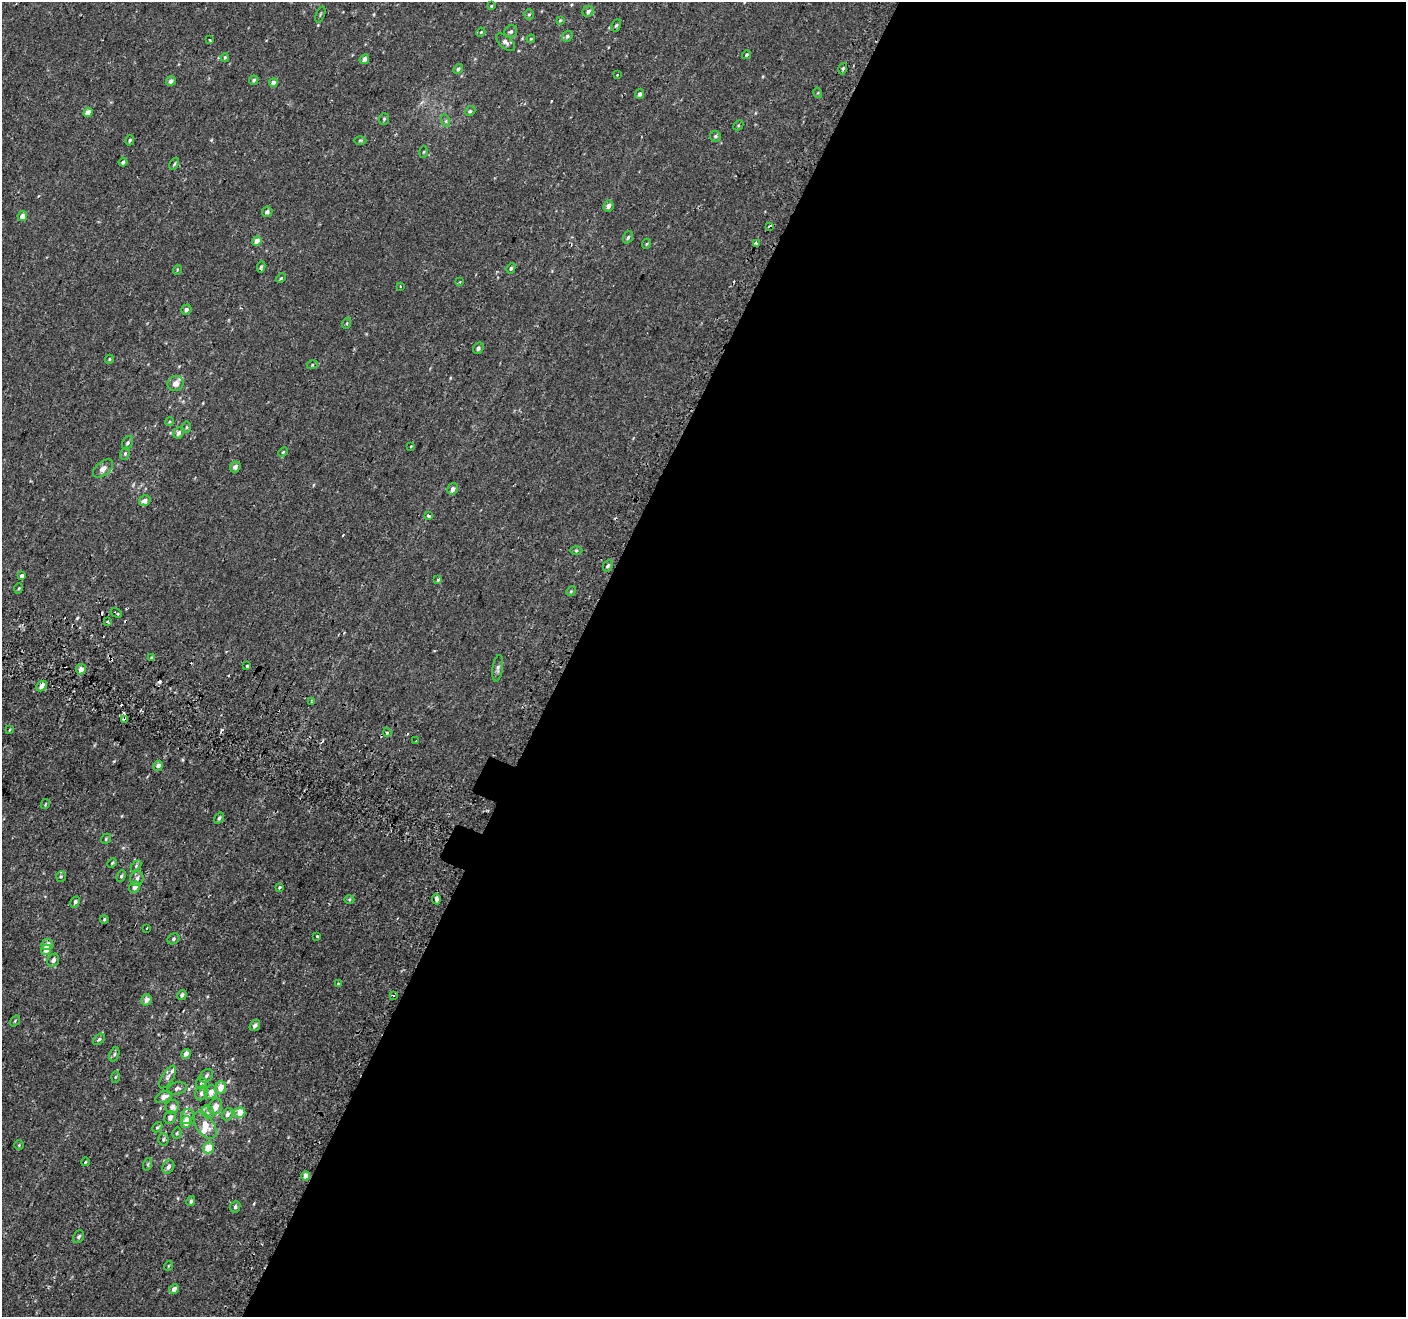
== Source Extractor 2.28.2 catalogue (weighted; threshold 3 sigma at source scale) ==
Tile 12 of 4 x 4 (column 4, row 3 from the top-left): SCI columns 4257-5660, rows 1643-2957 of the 5715 x 5843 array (HDU 1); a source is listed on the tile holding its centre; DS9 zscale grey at full resolution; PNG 1408 x 1319 px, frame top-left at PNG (2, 2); each listed source drawn as its Kron ellipse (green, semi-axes under 4 px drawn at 4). Shown black and unused: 60% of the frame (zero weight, under 2 of 3 exposures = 3% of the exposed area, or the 3 px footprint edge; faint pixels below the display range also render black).
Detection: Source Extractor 2.28.2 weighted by HDU 2 'WHT'; one run over the whole footprint, this tile lists its part. Background 1.28e-04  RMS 0.0031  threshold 0.0139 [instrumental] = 3 sigma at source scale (4.5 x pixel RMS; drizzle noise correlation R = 1.50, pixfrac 1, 0.0396/0.0396 arcsec/px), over >= 5 px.
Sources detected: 163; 13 cosmic-ray / hot-pixel residue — neither listed nor drawn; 4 inside a brighter listed object's ellipse — not listed separately; the other 146 listed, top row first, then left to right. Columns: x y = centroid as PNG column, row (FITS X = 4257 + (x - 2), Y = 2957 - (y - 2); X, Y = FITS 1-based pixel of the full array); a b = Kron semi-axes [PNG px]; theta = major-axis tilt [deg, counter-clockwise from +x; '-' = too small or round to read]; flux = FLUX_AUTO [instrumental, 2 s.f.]
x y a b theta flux
491 6 4 3 - 0.27
588 12 6 5 - 0.91
320 14 8 3 69 0.33
529 15 5 4 - 0.4
560 20 4 4 - 0.29
616 25 6 4 61 0.45
511 31 7 6 - 0.65
481 32 5 3 - 0.26
567 36 6 5 - 0.58
531 39 4 3 - 0.26
210 40 4 3 - 0.65
506 42 11 6 -41 1
747 55 4 4 - 0.41
225 57 4 3 - 0.4
364 59 5 4 - 1.5
458 69 5 4 - 0.68
843 69 6 3 71 0.45
617 75 3 3 - 0.6
254 80 5 4 - 0.49
171 81 5 4 - 1.3
273 83 4 4 - 1.5
818 93 5 3 - 0.27
640 94 5 4 - 0.85
470 111 5 4 - 0.44
88 112 5 4 - 1.8
384 119 6 5 - 0.46
446 121 6 4 -73 0.48
738 125 5 3 - 0.32
715 136 5 5 - 0.55
130 140 5 4 - 0.43
360 140 6 4 1 0.35
424 152 6 4 87 0.33
123 162 4 3 - 0.65
174 164 6 4 61 0.45
608 206 5 5 - 1
267 212 5 5 - 0.96
22 216 5 4 - 1.7
770 227 3 3 - 0.7
628 237 6 4 69 0.53
257 241 5 4 - 2.6
756 243 4 3 - 1.2
646 244 5 3 - 0.3
261 267 5 3 - 0.4
511 268 5 4 - 0.5
177 270 5 3 - 0.3
281 278 5 3 - 0.32
460 282 3 2 - 0.32
400 287 3 3 - 0.66
186 310 5 5 - 0.98
347 323 6 3 72 0.27
478 348 6 5 - 0.83
109 359 4 4 - 0.36
312 365 5 3 - 0.32
176 383 8 7 - 1.9
169 422 4 3 - 0.29
186 427 6 4 89 0.37
178 433 6 5 - 1
127 443 7 5 58 0.71
411 446 3 3 - 1.4
283 452 5 3 - 0.31
125 453 6 4 63 0.48
235 467 5 5 - 1.2
103 468 11 7 37 1.5
453 489 6 5 - 1.1
145 501 6 5 - 1.4
429 516 4 4 - 0.91
576 550 6 4 0 0.39
608 566 6 4 67 0.53
21 576 3 3 - 11
438 580 4 3 - 1.3
19 588 5 3 - 0.29
571 591 5 4 - 0.32
116 613 6 3 -30 1.1
107 621 3 3 - 0.45
152 657 3 3 - 1.7
247 666 3 3 - 3.5
498 668 13 5 82 0.91
81 669 5 5 - 1.8
42 686 6 4 45 1.7
311 702 3 2 - 0.24
124 719 4 3 - 4.9
9 730 4 2 - 0.22
387 732 4 3 - 0.6
416 741 3 2 - 0.29
158 766 5 4 - 1.3
45 804 5 3 - 0.28
219 818 6 4 55 0.63
106 839 5 4 - 0.34
112 863 5 3 - 0.28
136 866 6 4 47 0.44
61 876 5 5 - 0.44
121 876 6 4 68 0.5
137 878 7 6 - 1.1
135 887 6 5 - 1.6
280 888 3 3 - 1.2
436 899 5 3 - 2.6
349 900 5 3 - 0.29
75 902 6 4 63 0.66
104 919 4 3 - 0.38
147 928 3 2 - 0.39
317 936 4 3 - 3.2
173 939 6 5 - 0.58
47 945 6 5 - 2.1
46 950 5 5 - 3.2
53 960 7 5 59 0.97
338 984 4 3 - 0.38
182 995 5 4 - 0.8
394 995 3 2 - 0.38
147 1000 6 5 - 1.3
15 1021 6 3 55 0.34
255 1025 6 4 55 1.1
99 1039 7 4 39 0.55
114 1054 7 4 71 0.56
186 1054 5 4 - 1.4
206 1076 7 5 48 0.71
115 1077 5 3 - 0.34
168 1077 13 5 58 0.94
201 1083 6 5 - 0.52
177 1088 10 6 14 0.9
220 1088 6 5 - 3.2
211 1092 7 6 - 2.3
201 1093 7 6 - 0.93
164 1097 9 5 23 1.7
172 1107 7 6 - 1.2
215 1107 8 6 69 2.7
208 1112 7 6 - 0.82
240 1112 5 5 - 3.8
227 1114 6 5 - 1.1
187 1116 8 6 66 1.3
170 1118 6 5 - 1.2
186 1122 6 5 - 3.4
205 1125 15 8 -54 3.6
157 1127 5 3 - 0.37
177 1133 6 4 76 0.41
163 1139 6 5 - 0.55
19 1145 5 4 - 0.31
208 1148 6 5 - 6.2
85 1162 4 2 - 0.24
148 1164 6 4 72 0.4
168 1167 7 5 61 1
306 1176 4 4 - 2.6
191 1201 5 4 - 0.59
235 1207 6 5 - 0.7
79 1237 7 5 57 0.64
168 1266 5 3 - 0.23
174 1289 5 4 - 1.4
Overlapping masked pixels (flux is a lower limit): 3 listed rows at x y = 770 227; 116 613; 124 719